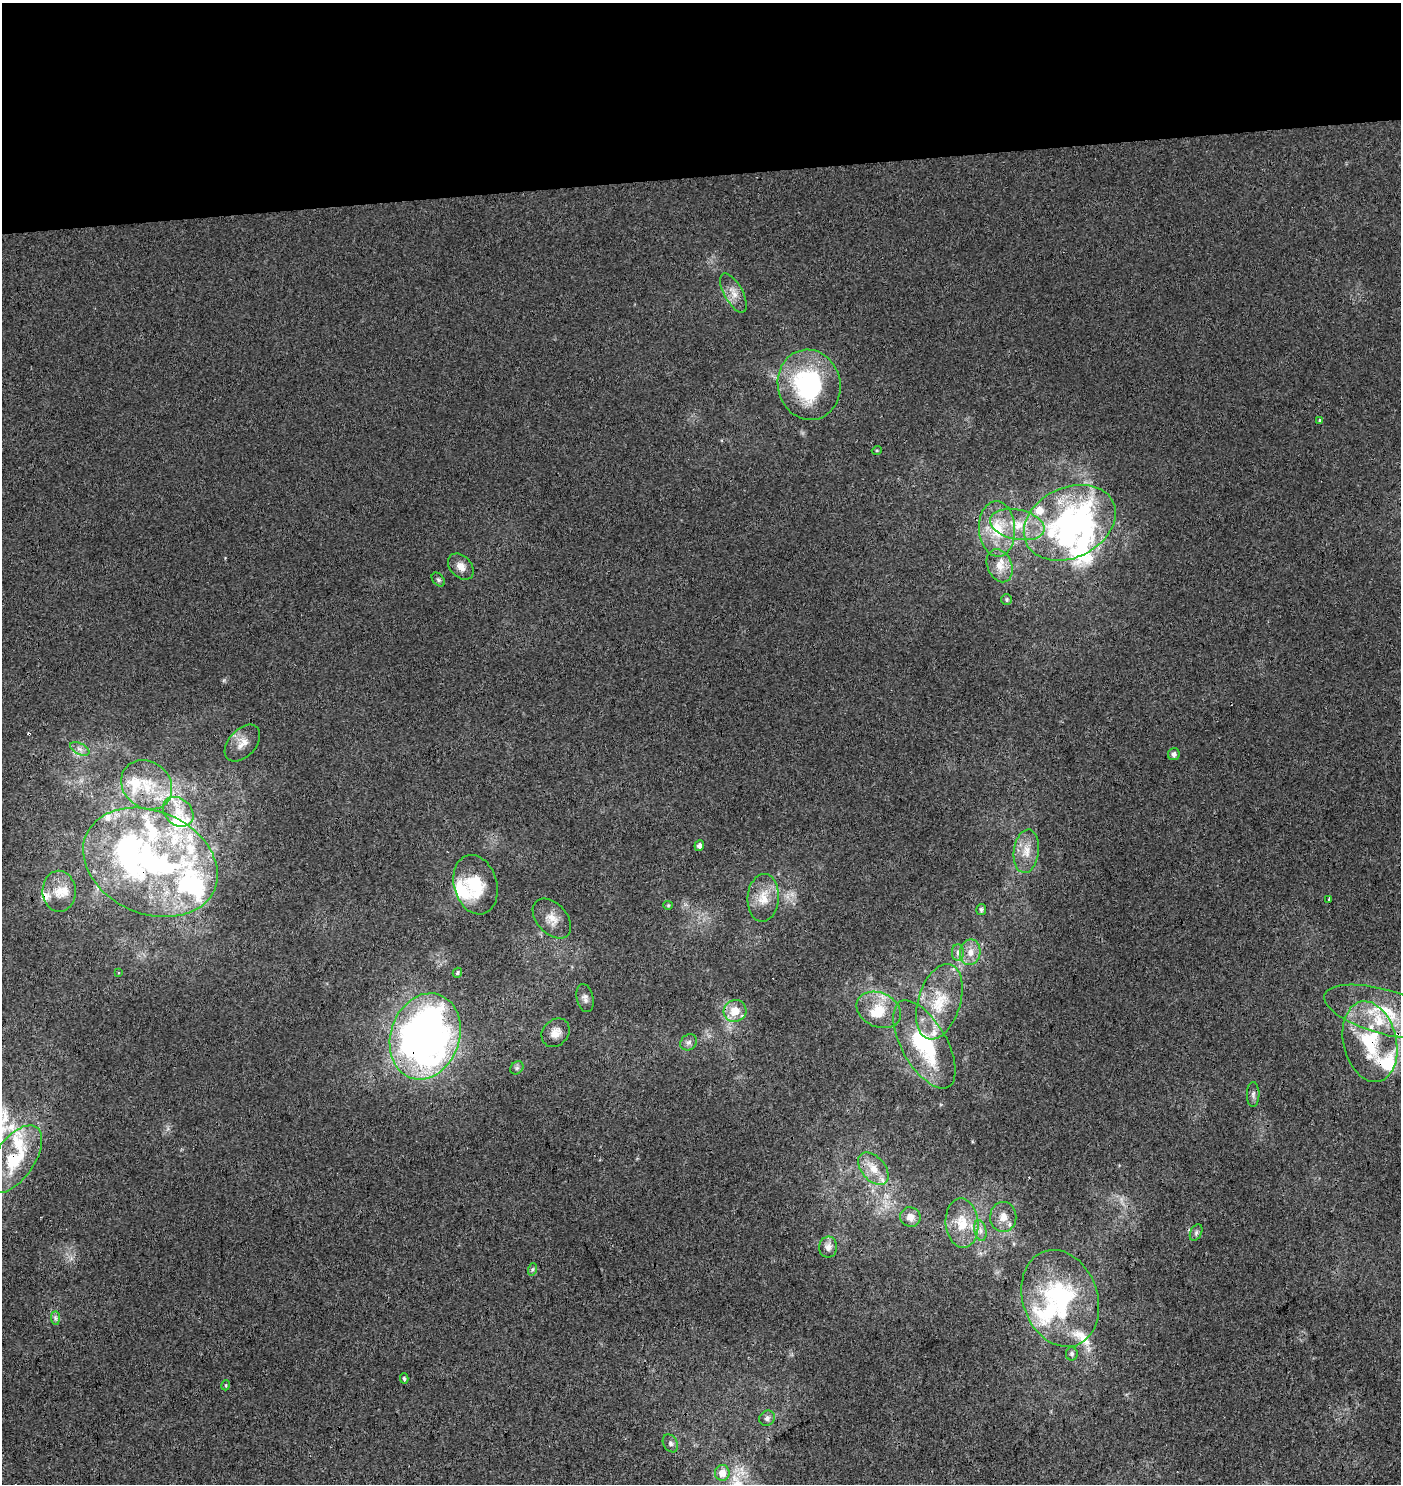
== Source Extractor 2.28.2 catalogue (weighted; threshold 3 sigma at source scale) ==
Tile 2 of 3 x 3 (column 2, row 1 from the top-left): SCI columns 1401-2799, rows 3016-4497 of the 4244 x 4552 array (HDU 1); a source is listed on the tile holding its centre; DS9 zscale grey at full resolution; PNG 1403 x 1486 px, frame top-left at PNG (2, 3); each listed source drawn as its Kron ellipse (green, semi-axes under 4 px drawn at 4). Shown black and unused: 12% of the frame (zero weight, under 3 of 4 exposures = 5% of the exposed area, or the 3 px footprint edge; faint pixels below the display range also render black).
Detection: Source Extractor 2.28.2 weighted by HDU 2 'WHT'; one run over the whole footprint, this tile lists its part. Background -0.00215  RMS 0.0037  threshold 0.0169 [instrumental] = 3 sigma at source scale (4.5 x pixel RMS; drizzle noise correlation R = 1.50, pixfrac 1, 0.0396/0.0396 arcsec/px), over >= 5 px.
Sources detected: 86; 4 inside a brighter object's white glare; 2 cosmic-ray / hot-pixel residue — neither listed nor drawn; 21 inside a brighter listed object's ellipse — not listed separately; the other 59 listed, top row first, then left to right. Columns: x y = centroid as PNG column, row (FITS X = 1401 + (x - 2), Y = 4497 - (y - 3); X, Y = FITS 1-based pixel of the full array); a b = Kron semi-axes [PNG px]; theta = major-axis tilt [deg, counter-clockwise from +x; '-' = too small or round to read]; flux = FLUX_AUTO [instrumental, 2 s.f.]
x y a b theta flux
733 293 21 9 -62 4
809 385 35 31 -79 48
1320 420 3 3 - 0.51
877 450 5 3 - 0.32
1070 523 48 35 26 74
1017 525 28 15 -12 12
997 529 28 18 -87 15
1000 566 17 12 -68 5.1
461 567 15 10 -46 3.2
438 580 8 5 -49 0.72
1007 599 5 5 - 0.62
242 743 22 13 47 4.8
80 749 10 5 -26 1.6
1174 754 6 6 - 1.1
147 785 27 23 -38 15
178 812 17 13 -42 6.9
699 846 5 4 - 1.4
1026 851 22 12 83 6.2
150 862 70 51 -24 100
475 885 30 21 -74 14
59 891 20 16 -89 7.1
763 898 24 15 86 7.2
1329 899 3 3 - 2.2
668 905 5 4 - 0.42
981 909 5 5 - 0.72
552 919 23 15 -47 5.1
970 952 13 10 79 3.8
958 953 8 6 -89 1.2
118 973 3 2 - 0.27
457 973 5 4 - 0.6
585 998 14 8 -77 1.8
939 1002 39 21 73 17
879 1010 23 17 -25 9.7
735 1011 11 11 - 6.1
1384 1012 62 22 -16 22
556 1033 15 12 48 3.6
425 1036 44 34 71 270
689 1042 9 7 41 1.3
1370 1042 41 26 -77 27
924 1044 49 22 -60 33
517 1068 7 6 - 0.89
1253 1094 12 6 90 1.3
15 1159 39 20 55 20
873 1169 19 12 -49 6
910 1217 10 9 - 2.9
1003 1217 15 13 88 4.3
962 1223 25 16 -85 9.5
980 1230 10 6 -77 1.8
1196 1233 9 5 64 0.95
828 1247 10 9 - 2.2
533 1269 6 4 71 0.62
1060 1298 49 37 -71 51
55 1318 7 4 -89 0.95
1072 1354 6 6 - 0.91
404 1378 5 4 - 0.61
226 1385 5 3 - 0.36
767 1418 8 7 - 1.2
670 1443 9 7 -59 1.2
722 1473 8 7 - 4.4
Overlapping masked pixels (flux is a lower limit): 5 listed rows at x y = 809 385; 150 862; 425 1036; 1370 1042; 15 1159
Isophote crosses this tile's border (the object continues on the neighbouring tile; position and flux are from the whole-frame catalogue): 1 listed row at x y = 15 1159